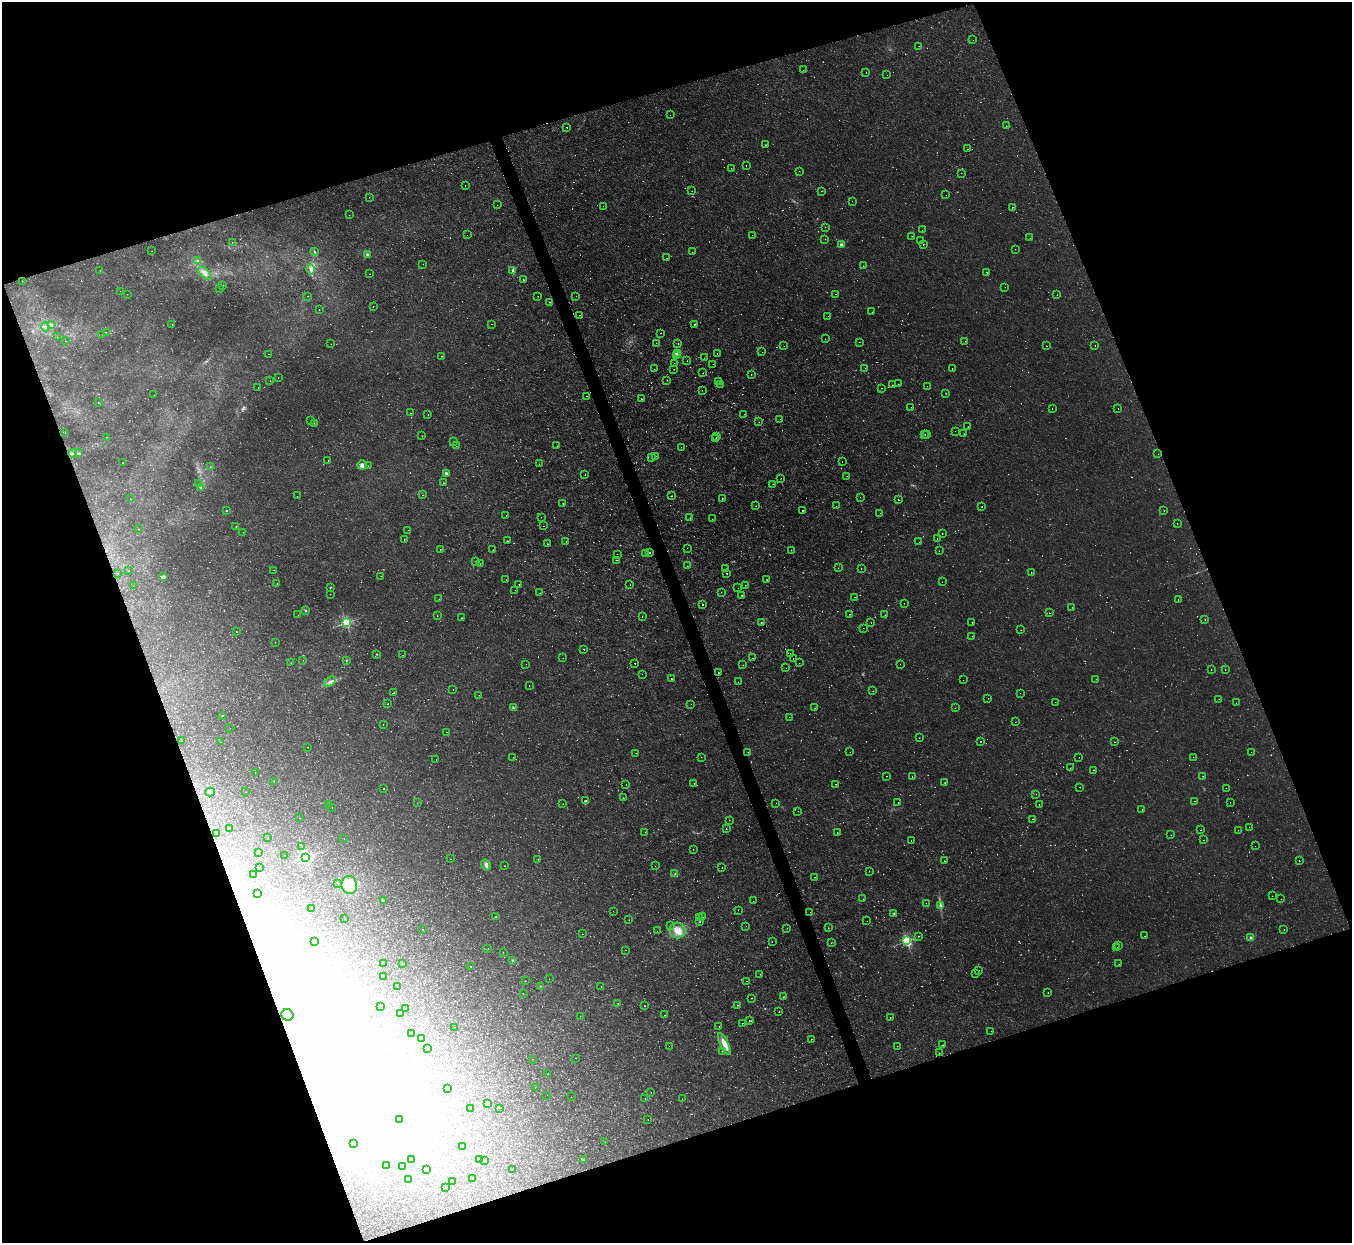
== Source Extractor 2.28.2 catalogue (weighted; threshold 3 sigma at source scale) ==
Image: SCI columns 1-5399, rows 148-5110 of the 5399 x 5386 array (HDU 1 of 3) = the unmasked area's bounding box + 8 px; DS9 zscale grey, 4 x 4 block average (1 PNG px = mean of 4 x 4 image px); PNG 1354 x 1245 px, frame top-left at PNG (2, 2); each listed source drawn as its Kron ellipse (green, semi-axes under 4 px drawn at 4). Shown black and unused: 39% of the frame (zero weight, under 2 of 3 exposures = <1% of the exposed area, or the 3 px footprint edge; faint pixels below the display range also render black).
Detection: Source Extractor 2.28.2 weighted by HDU 2 'WHT'. Background 0.00163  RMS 0.0014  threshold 0.00635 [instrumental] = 3 sigma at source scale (4.5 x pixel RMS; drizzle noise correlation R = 1.50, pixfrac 1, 0.05/0.05 arcsec/px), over >= 5 px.
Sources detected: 1216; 215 too faint to see at this stretch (4 x 4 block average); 107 inside a brighter object's white glare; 17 cosmic-ray / hot-pixel residue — neither listed nor drawn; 5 coinciding with a brighter row at this scale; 3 inside a brighter listed object's ellipse — not listed separately; of the other 869, all 500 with FLUX_AUTO >= 0.202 (the completeness limit of this list) listed and drawn (369 fainter detections not listed), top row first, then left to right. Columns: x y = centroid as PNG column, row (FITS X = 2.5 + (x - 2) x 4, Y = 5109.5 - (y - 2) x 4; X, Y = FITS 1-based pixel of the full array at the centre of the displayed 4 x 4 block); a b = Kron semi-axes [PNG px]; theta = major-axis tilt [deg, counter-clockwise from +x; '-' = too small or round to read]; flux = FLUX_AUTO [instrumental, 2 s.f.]
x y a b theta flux
973 40 2 2 - 0.35
919 46 2 2 - 0.21
803 70 2 2 - 0.21
866 72 2 2 - 0.41
887 75 2 2 - 0.24
670 115 2 2 - 0.21
1006 126 2 2 - 0.25
567 127 2 2 - 0.43
765 145 2 2 - 0.31
968 149 2 2 - 0.44
746 165 2 2 - 0.25
731 168 2 2 - 0.31
799 171 2 2 - 0.25
961 173 2 2 - 0.48
465 185 2 2 - 0.35
692 191 2 2 - 0.23
821 191 2 2 - 0.35
946 195 2 2 - 0.38
369 197 2 2 - 0.2
852 201 2 2 - 0.25
497 205 2 2 - 0.41
603 206 2 2 - 0.2
1012 207 2 2 - 0.3
349 215 2 2 - 0.38
825 227 2 2 - 0.22
922 230 2 2 - 0.21
467 235 2 2 - 0.28
752 235 2 2 - 0.22
912 236 2 2 - 0.22
1030 238 2 2 - 0.32
825 239 2 2 - 0.34
921 240 2 2 - 0.32
232 242 2 2 - 0.38
841 244 2 2 - 7.6
923 244 2 2 - 0.49
1015 249 2 2 - 0.34
152 251 2 2 - 0.2
314 251 3 2 - 0.77
692 252 2 2 - 0.4
367 254 2 2 - 5.8
667 258 2 2 - 0.35
197 261 2 2 - 0.86
423 264 2 2 - 0.24
863 266 2 2 - 0.37
311 269 5 3 - 2.3
100 270 2 2 - 0.24
513 271 4 2 - 3.3
205 273 8 3 -46 3.9
987 273 2 2 - 0.28
370 274 2 2 - 0.39
523 280 2 2 - 0.69
22 281 2 2 - 0.25
222 285 2 2 - 0.37
1005 287 2 2 - 0.21
219 289 2 2 - 0.22
120 291 2 2 - 0.22
127 294 2 2 - 0.36
836 294 2 2 - 0.27
1057 295 2 2 - 0.25
307 296 2 2 - 0.39
538 296 2 2 - 0.5
576 296 2 2 - 0.28
549 302 2 2 - 0.72
373 306 2 2 - 0.77
319 309 2 2 - 0.66
872 312 2 2 - 0.21
580 315 2 2 - 0.58
828 316 2 2 - 0.3
51 324 3 2 - 1.2
492 324 2 2 - 0.4
694 324 2 2 - 1
172 325 2 2 - 0.36
45 327 4 2 - 1.2
106 332 2 2 - 0.23
660 333 2 2 - 0.26
102 334 2 2 - 0.25
57 337 2 2 - 0.3
825 339 2 2 - 0.23
65 341 2 2 - 0.27
965 341 2 2 - 0.23
859 342 2 2 - 0.44
656 343 2 2 - 0.32
678 343 2 2 - 0.36
331 344 2 2 - 0.4
1095 345 2 2 - 0.55
784 346 2 2 - 0.34
1046 346 2 2 - 0.26
762 352 2 2 - 0.22
678 353 2 2 - 45
717 353 2 2 - 0.54
268 354 2 2 - 0.24
442 356 2 2 - 0.33
676 356 2 2 - 1.5
704 358 2 2 - 0.25
687 361 2 2 - 0.43
674 363 2 2 - 0.24
713 364 2 2 - 0.27
865 368 2 2 - 0.33
952 368 2 2 - 0.67
654 369 2 2 - 0.33
674 369 2 2 - 0.23
703 373 2 2 - 0.49
751 374 2 2 - 0.3
278 378 2 2 - 0.67
667 380 2 2 - 0.31
270 381 2 2 - 0.25
719 381 2 2 - 0.24
720 384 2 2 - 0.28
898 384 2 2 - 0.29
892 385 2 2 - 0.45
927 386 2 2 - 0.21
258 387 2 2 - 0.23
881 388 2 2 - 0.26
702 390 2 2 - 0.25
946 393 2 2 - 0.24
154 395 2 2 - 0.39
587 396 2 2 - 0.27
641 399 2 2 - 0.39
98 403 2 2 - 0.39
911 407 2 2 - 0.21
1052 409 2 2 - 0.25
1118 409 2 2 - 0.28
410 413 2 2 - 0.31
428 414 2 2 - 0.23
744 414 2 2 - 0.34
780 419 2 2 - 0.22
310 421 2 2 - 0.26
759 422 2 2 - 0.25
314 423 2 2 - 0.23
968 427 2 2 - 0.23
955 431 2 2 - 0.32
65 432 2 2 - 0.25
925 434 2 2 - 0.51
927 434 2 2 - 0.25
964 434 2 2 - 0.21
422 436 2 2 - 0.63
107 437 2 2 - 0.33
717 437 2 2 - 1.3
716 438 2 2 - 0.45
453 441 2 2 - 0.27
456 446 2 2 - 0.36
557 446 2 2 - 0.45
681 447 2 2 - 0.26
73 453 4 3 - 1.7
79 453 3 2 - 0.83
1158 454 2 2 - 0.21
656 456 2 2 - 0.55
651 457 2 2 - 3.1
328 461 2 2 - 0.31
842 462 2 2 - 0.48
123 463 2 2 - 0.31
539 464 2 2 - 0.32
362 465 5 4 - 2.9
368 466 2 2 - 0.26
210 467 2 2 - 0.22
446 473 2 2 - 5.6
585 475 2 2 - 0.29
847 476 2 2 - 0.38
781 478 2 2 - 0.21
199 483 2 2 - 0.23
443 483 2 2 - 0.45
773 484 2 2 - 0.23
201 488 2 2 - 2.9
422 495 2 2 - 0.21
297 496 2 2 - 0.26
671 496 2 2 - 0.35
860 497 2 2 - 0.32
722 498 2 2 - 0.38
130 499 2 2 - 0.7
898 500 2 2 - 0.65
563 503 2 2 - 1.1
756 506 2 2 - 0.3
836 506 2 2 - 0.23
982 506 2 2 - 0.35
802 510 2 2 - 0.97
1164 510 2 2 - 0.43
226 511 2 2 - 1
880 513 2 2 - 0.29
506 515 2 2 - 0.21
541 517 2 2 - 0.21
690 518 2 2 - 0.24
712 519 2 2 - 0.3
1177 523 2 2 - 0.4
544 526 2 2 - 0.63
236 527 2 2 - 0.26
138 529 2 2 - 0.52
408 530 2 2 - 0.36
243 532 2 2 - 0.41
942 534 2 2 - 0.44
404 539 2 2 - 0.26
937 539 2 2 - 0.48
507 541 2 2 - 0.93
566 542 2 2 - 0.41
919 542 2 2 - 0.33
548 544 2 2 - 0.59
687 548 2 2 - 0.36
440 549 2 2 - 1.1
493 550 2 2 - 0.48
791 550 2 2 - 0.45
939 551 2 2 - 0.22
646 553 2 2 - 0.27
650 553 2 2 - 0.98
617 554 2 2 - 0.21
616 560 2 2 - 0.49
476 561 2 2 - 0.26
480 564 2 2 - 0.27
687 566 2 2 - 0.31
838 568 2 2 - 0.21
861 568 2 2 - 0.35
725 569 2 2 - 0.44
274 570 2 2 - 0.23
129 571 2 2 - 0.46
1031 572 2 2 - 0.27
117 573 2 2 - 0.46
727 573 2 2 - 0.54
381 576 2 2 - 0.23
163 577 2 2 - 11
506 579 2 2 - 0.32
767 580 2 2 - 0.32
942 582 2 2 - 0.26
277 584 2 2 - 0.38
519 584 2 2 - 0.52
630 585 2 2 - 0.27
745 585 2 2 - 0.35
133 586 2 2 - 0.24
330 587 2 2 - 1.7
738 588 2 2 - 0.25
515 590 2 2 - 0.69
721 592 2 2 - 0.5
540 593 2 2 - 0.26
330 594 2 2 - 0.21
742 595 2 2 - 0.34
854 597 2 2 - 0.36
439 599 2 2 - 0.42
1178 599 2 2 - 0.21
904 603 2 2 - 0.21
702 605 2 2 - 0.49
1072 607 2 2 - 0.32
305 610 2 2 - 0.37
1050 613 2 2 - 0.26
849 614 2 2 - 0.26
298 615 2 2 - 0.44
885 615 2 2 - 0.53
437 616 2 2 - 0.34
642 617 2 2 - 0.34
462 618 2 2 - 1.4
1205 620 2 2 - 0.58
871 622 2 2 - 0.46
972 622 2 2 - 0.26
346 623 2 2 - 160
761 623 2 2 - 0.53
863 628 2 2 - 0.24
1021 630 2 2 - 0.2
236 631 2 2 - 0.35
972 636 2 2 - 0.4
275 642 2 2 - 0.21
584 649 2 2 - 0.64
376 654 2 2 - 0.46
790 654 2 2 - 0.52
403 655 2 2 - 0.32
563 658 2 2 - 0.21
753 658 2 2 - 0.21
793 658 2 2 - 0.34
303 660 2 2 - 0.26
346 660 2 2 - 0.72
291 663 2 2 - 0.34
635 663 2 2 - 1.1
799 663 2 2 - 0.23
526 664 2 2 - 0.24
900 664 2 2 - 0.23
743 665 2 2 - 0.34
786 668 2 2 - 0.21
1211 670 2 2 - 0.22
1225 670 2 2 - 0.3
718 673 2 2 - 0.39
642 674 2 2 - 0.21
671 679 2 2 - 1.1
1096 679 2 2 - 0.2
963 680 2 2 - 0.43
330 682 7 3 33 3
738 682 2 2 - 0.28
529 686 2 2 - 0.31
453 689 2 2 - 0.3
873 691 2 2 - 0.24
394 693 2 2 - 0.41
1020 693 2 2 - 0.25
479 695 2 2 - 0.22
988 698 2 2 - 0.22
1219 699 2 2 - 0.48
1055 702 2 2 - 0.26
1236 703 2 2 - 0.23
388 704 2 2 - 0.34
691 704 2 2 - 0.35
513 708 3 2 - 1.1
815 708 2 2 - 0.21
955 708 2 2 - 0.21
222 715 2 2 - 0.46
789 717 2 2 - 0.23
1015 722 2 2 - 0.22
383 725 2 2 - 0.31
230 728 2 2 - 0.26
446 732 2 2 - 0.3
919 738 2 2 - 0.59
181 741 2 2 - 0.29
980 741 2 2 - 0.71
220 742 2 2 - 0.3
1115 742 2 2 - 0.35
308 747 2 2 - 0.4
748 752 2 2 - 0.74
850 752 2 2 - 0.3
1251 752 2 2 - 0.3
636 753 2 2 - 0.26
513 757 2 2 - 0.29
701 757 2 2 - 0.28
1079 757 2 2 - 0.28
1193 757 2 2 - 0.25
436 760 2 2 - 0.3
1070 768 2 2 - 0.21
1094 770 2 2 - 0.23
255 772 2 2 - 0.36
887 776 2 2 - 0.7
912 776 2 2 - 0.27
1203 776 2 2 - 0.38
274 781 2 2 - 0.38
694 783 2 2 - 0.24
945 783 2 2 - 0.69
626 784 2 2 - 0.27
836 784 2 2 - 0.43
1080 787 2 2 - 0.2
1226 788 2 2 - 0.36
384 789 2 2 - 0.34
210 792 5 3 - 1.9
246 792 2 2 - 0.23
1036 794 2 2 - 0.35
623 798 2 2 - 0.88
586 800 2 2 - 0.99
1195 801 2 2 - 0.4
1230 802 2 2 - 0.26
417 803 2 2 - 0.26
776 803 2 2 - 0.21
898 803 2 2 - 0.31
328 804 2 2 - 0.21
563 804 2 2 - 0.2
1039 804 2 2 - 0.26
332 807 2 2 - 0.29
1142 810 2 2 - 0.3
798 811 2 2 - 0.28
299 818 2 2 - 0.75
1033 819 2 2 - 0.22
729 820 2 2 - 0.21
1249 827 2 2 - 0.21
229 829 3 2 - 0.69
726 829 2 2 - 0.33
1201 830 2 2 - 0.61
1238 830 2 2 - 0.51
645 832 2 2 - 0.26
837 833 2 2 - 0.67
217 834 2 2 - 0.24
1171 835 2 2 - 0.2
268 838 2 2 - 0.21
344 839 2 2 - 0.44
1203 840 2 2 - 0.25
911 841 2 2 - 0.47
1255 846 2 2 - 0.25
302 847 2 2 - 0.27
693 849 2 2 - 0.3
258 853 2 2 - 0.47
285 855 2 2 - 0.21
306 857 3 2 - 280
451 859 2 2 - 0.34
538 859 2 2 - 0.63
1299 860 2 2 - 0.49
944 861 2 2 - 0.31
486 865 6 3 -62 2.8
505 866 2 2 - 0.42
655 866 2 2 - 0.26
260 868 2 2 - 1.3
722 868 2 2 - 0.35
869 871 2 2 - 0.34
253 874 3 3 - 2.4
675 874 3 2 - 0.92
815 877 2 2 - 0.5
338 883 2 2 - 0.26
349 885 9 7 -81 18
257 894 2 2 - 0.34
1272 896 2 2 - 0.21
863 899 2 2 - 0.44
1281 899 2 2 - 0.26
383 900 2 2 - 4
753 901 2 2 - 0.35
926 903 2 2 - 0.26
940 905 3 2 - 0.97
312 909 2 2 - 0.39
738 910 2 2 - 0.67
613 911 2 2 - 0.23
810 912 2 2 - 0.22
894 913 2 2 - 2.1
496 917 2 2 - 2.5
703 917 2 2 - 0.45
700 918 2 2 - 0.39
345 919 2 2 - 0.36
629 920 2 2 - 0.22
867 921 2 2 - 0.28
700 922 2 2 - 1.1
670 925 2 2 - 0.3
746 926 2 2 - 0.27
787 928 2 2 - 0.26
828 928 2 2 - 0.23
422 929 2 2 - 0.57
1284 929 2 2 - 0.49
657 931 2 2 - 0.63
678 931 8 7 - 8.4
582 934 2 2 - 0.22
919 936 2 2 - 0.43
1145 936 2 2 - 0.58
1251 938 3 2 - 1.1
314 941 2 2 - 0.36
907 941 2 2 - 150
772 942 2 2 - 0.4
831 943 2 2 - 0.28
1118 945 2 2 - 0.37
1117 947 2 2 - 0.35
488 948 2 2 - 0.26
626 950 2 2 - 0.39
503 952 2 2 - 0.3
513 960 2 2 - 0.35
402 963 2 2 - 0.3
383 964 2 2 - 0.71
1119 964 2 2 - 0.51
471 966 2 2 - 0.34
979 971 2 2 - 0.4
760 974 2 2 - 0.35
975 974 2 2 - 0.31
383 976 2 2 - 0.21
549 979 2 2 - 0.34
525 981 2 2 - 0.21
746 981 2 2 - 0.25
540 986 2 2 - 0.34
601 986 2 2 - 0.24
398 987 2 2 - 0.44
1048 993 2 2 - 0.55
523 994 2 2 - 0.34
783 997 2 2 - 0.37
751 998 2 2 - 0.43
618 1003 2 2 - 0.35
737 1005 2 2 - 0.7
645 1006 2 2 - 0.75
380 1007 2 2 - 0.23
406 1008 2 2 - 0.53
779 1012 2 2 - 0.94
400 1013 2 2 - 0.32
287 1015 6 5 - 6.4
664 1015 2 2 - 0.24
580 1016 2 2 - 0.21
890 1017 2 2 - 0.5
750 1021 2 2 - 4.6
742 1023 2 2 - 3
719 1026 2 2 - 0.48
455 1027 2 2 - 0.21
991 1031 2 2 - 0.27
412 1034 2 2 - 0.24
422 1039 4 3 - 2.4
811 1039 2 2 - 0.25
724 1044 12 3 -65 10
942 1045 2 2 - 0.9
669 1046 2 2 - 0.58
897 1046 2 2 - 0.37
428 1048 2 2 - 0.24
722 1051 2 2 - 0.25
939 1053 2 2 - 0.2
575 1058 2 2 - 0.26
533 1059 2 2 - 0.26
548 1074 2 2 - 0.33
448 1088 2 2 - 0.37
535 1088 2 2 - 0.29
651 1092 2 2 - 0.39
547 1095 2 2 - 0.32
571 1097 2 2 - 0.27
645 1098 2 2 - 0.27
682 1099 2 2 - 0.21
487 1104 2 2 - 0.8
471 1108 2 2 - 0.38
499 1108 2 2 - 0.28
400 1119 2 2 - 0.23
648 1120 2 2 - 0.22
605 1142 2 2 - 0.28
354 1143 2 2 - 0.58
463 1147 2 2 - 0.45
479 1159 2 2 - 0.26
412 1160 2 2 - 0.65
484 1160 2 2 - 0.27
583 1160 2 2 - 0.27
386 1166 2 2 - 0.29
402 1166 2 2 - 0.26
512 1169 2 2 - 0.24
427 1170 3 3 - 1.2
409 1179 2 2 - 0.23
472 1179 2 2 - 0.24
453 1182 2 2 - 0.21
445 1188 2 2 - 0.21
Diffuse or blended objects may show on this block-average render without a row.